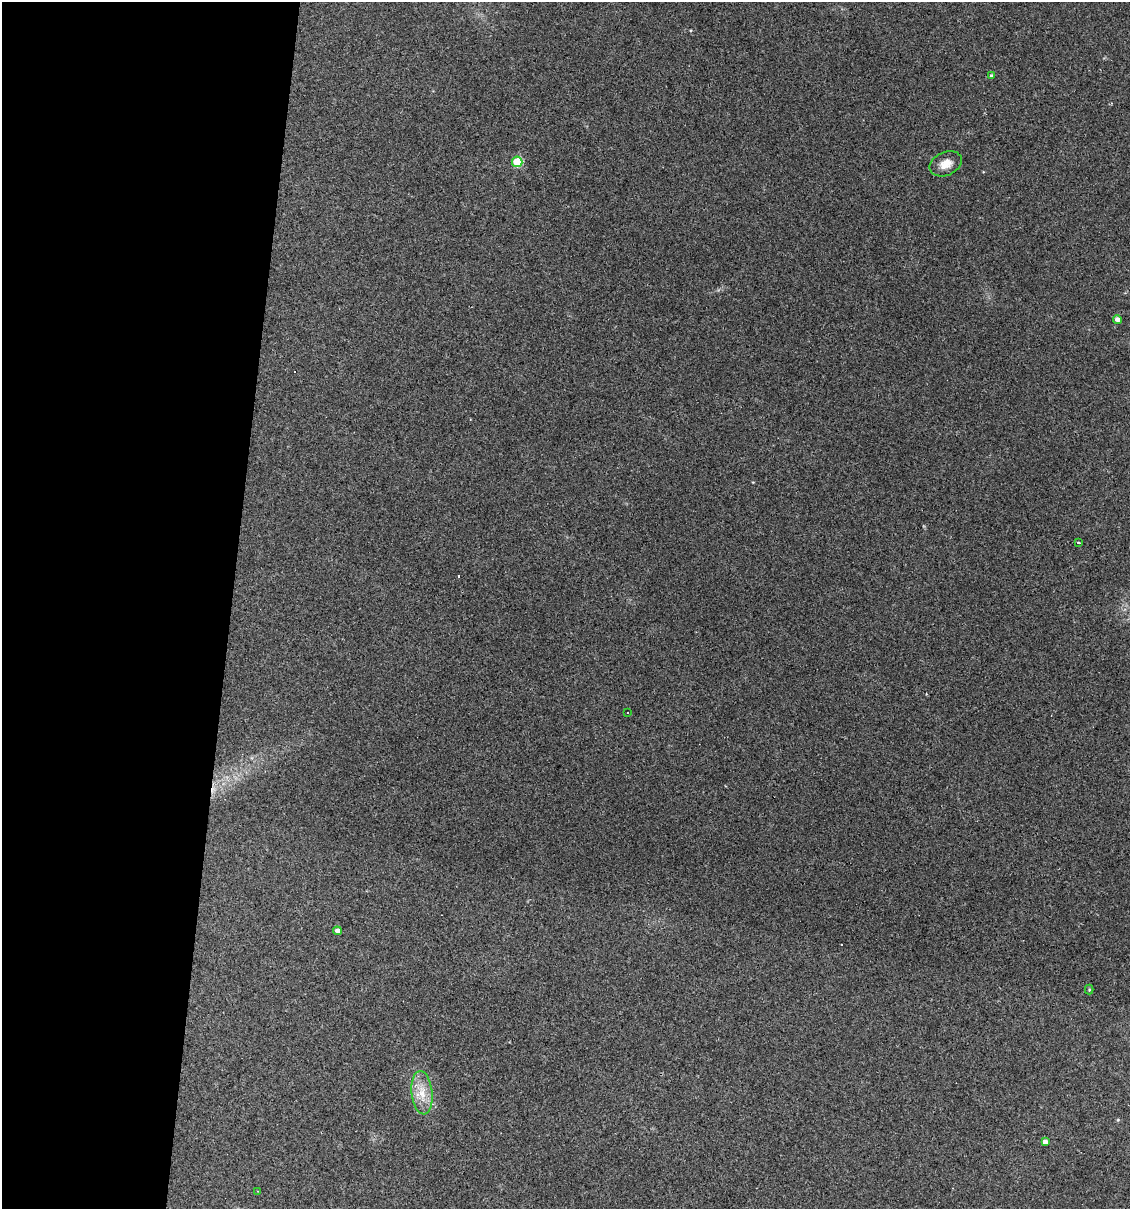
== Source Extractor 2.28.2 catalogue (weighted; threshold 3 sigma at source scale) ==
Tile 5 of 4 x 4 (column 1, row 2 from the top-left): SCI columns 231-1358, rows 2417-3623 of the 4853 x 4831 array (HDU 1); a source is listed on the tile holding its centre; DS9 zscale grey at full resolution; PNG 1132 x 1211 px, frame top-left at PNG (2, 2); each listed source drawn as its Kron ellipse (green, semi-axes under 4 px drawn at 4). Shown black and unused: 20% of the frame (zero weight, under 3 of 4 exposures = <1% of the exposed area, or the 3 px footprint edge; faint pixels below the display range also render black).
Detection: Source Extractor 2.28.2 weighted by HDU 2 'WHT'; one run over the whole footprint, this tile lists its part. Background 0.149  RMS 0.0066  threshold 0.0296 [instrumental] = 3 sigma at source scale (4.5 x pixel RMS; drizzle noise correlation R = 1.50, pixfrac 1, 0.05/0.05 arcsec/px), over >= 5 px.
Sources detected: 13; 2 cosmic-ray / hot-pixel residue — neither listed nor drawn; the other 11 listed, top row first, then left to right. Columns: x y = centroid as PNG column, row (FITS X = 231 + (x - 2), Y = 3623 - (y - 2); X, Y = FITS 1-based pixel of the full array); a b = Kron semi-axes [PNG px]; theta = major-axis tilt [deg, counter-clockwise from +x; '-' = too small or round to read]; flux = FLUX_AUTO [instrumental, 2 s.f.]
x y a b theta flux
992 76 4 4 - 1.4
517 162 5 5 - 35
946 164 17 11 24 7
1117 319 4 4 - 2.6
1078 543 3 3 - 1.7
628 713 2 2 - 0.45
337 931 4 4 - 2.4
1089 990 5 4 - 0.71
422 1093 21 10 -84 11
1045 1142 4 4 - 3.4
257 1191 3 2 - 0.39